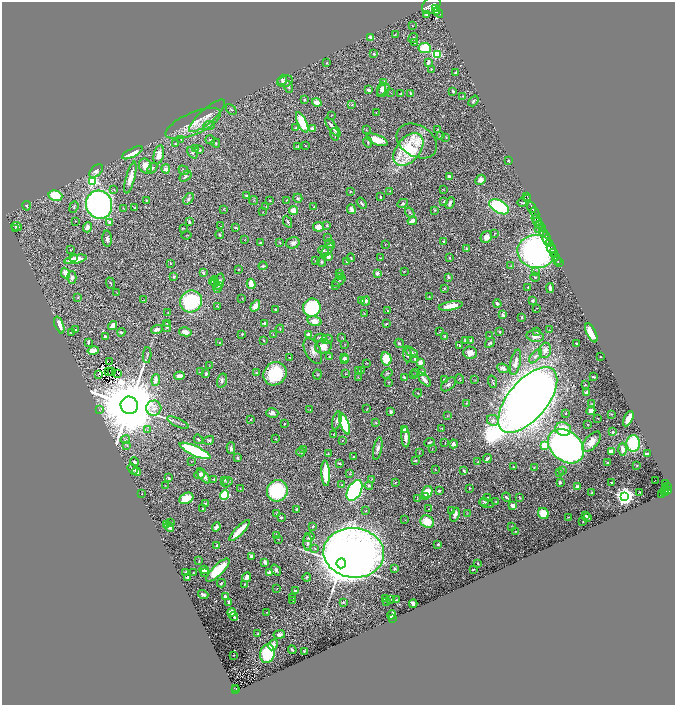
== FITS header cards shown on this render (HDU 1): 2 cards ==
NAXIS1  =                 1346
NAXIS2  =                 1405

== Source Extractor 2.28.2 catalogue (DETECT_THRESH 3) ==
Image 1346 x 1405 px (HDU 1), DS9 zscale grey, zoomed out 1/2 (1 PNG px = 2 x 2 image px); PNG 677 x 707 px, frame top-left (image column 2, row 1405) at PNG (2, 2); each listed source drawn as its Kron ellipse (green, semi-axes under 4 px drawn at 4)
Background 0.981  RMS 0.022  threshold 0.0669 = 3 sigma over >= 5 px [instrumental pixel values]
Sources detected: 578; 54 cannot appear on this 1/2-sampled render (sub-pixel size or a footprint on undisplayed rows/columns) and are neither listed nor drawn; of the other 524, the 500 brightest by FLUX_AUTO listed and drawn (24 fainter detections omitted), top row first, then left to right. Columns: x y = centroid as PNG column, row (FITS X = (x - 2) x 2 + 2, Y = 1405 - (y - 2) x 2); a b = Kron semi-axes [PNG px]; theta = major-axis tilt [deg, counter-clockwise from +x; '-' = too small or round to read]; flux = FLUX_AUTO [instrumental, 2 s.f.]
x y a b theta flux
431 5 10 7 41 11000
436 9 4 3 - 3900
436 12 3 2 - 2300
438 12 5 3 - 3000
426 14 2 2 - 9.3
413 26 2 2 - 1.4
395 34 2 2 - 2.2
371 38 4 3 - 17
413 38 5 3 - 5.2
415 43 2 2 - 4.7
425 48 6 5 - 180
374 54 3 2 - 4.6
437 54 4 3 - 360
428 62 3 2 - 16
327 63 3 3 - 2.8
431 69 2 2 - 2.7
456 73 3 2 - 7
282 80 5 3 - 8
285 81 8 5 16 23
384 82 3 3 - 20
288 87 6 3 -71 5.7
381 89 7 4 74 16
368 90 3 2 - 18
383 90 7 5 55 24
453 91 3 2 - 7
390 92 4 2 - 2.2
401 93 2 2 - 2.1
411 94 4 2 - 4.9
463 96 3 2 - 2.4
304 100 3 2 - 6.7
473 101 6 3 50 8.1
317 103 5 4 - 29
352 105 4 3 - 4.7
231 109 6 2 -44 4.6
376 113 2 2 - 2.3
332 115 3 2 - 2.3
207 116 23 7 41 46
302 122 11 4 -65 170
193 124 29 11 24 93
209 125 5 3 - 7.8
333 127 11 2 -52 26
296 128 2 2 - 26
312 129 3 3 - 27
366 130 2 2 - 2.6
438 130 3 2 - 3.1
335 135 6 2 -81 7.7
440 136 3 2 - 2.8
446 138 4 2 - 2.8
181 139 3 2 - 1.9
210 140 5 3 - 8.1
377 140 11 5 -21 78
417 141 22 15 -31 99
368 142 5 2 - 5.1
216 143 4 4 - 6.5
176 144 3 2 - 2.5
305 146 2 2 - 1.4
298 147 3 2 - 4.2
196 148 4 3 - 4.2
200 150 3 3 - 7.9
408 150 19 12 50 360
132 153 11 4 26 81
192 153 6 4 -53 9.1
159 155 9 5 78 47
508 161 2 2 - 3.4
145 166 7 6 - 50
152 168 6 4 51 8.1
166 169 5 4 - 20
184 170 5 3 - 6.6
96 171 8 5 42 21
185 176 7 3 36 9.6
449 177 3 3 - 21
130 178 16 4 75 52
480 180 5 4 - 19
93 181 4 4 - 640
443 189 2 1 - 1.8
114 190 3 2 - 3
350 191 3 2 - 2.9
390 191 2 1 - 2
247 195 4 2 - 7.8
55 196 7 5 -16 230
526 196 3 2 - 81
380 197 2 2 - 4
298 198 5 4 - 7.9
528 198 2 1 - 41
188 199 6 4 53 11
146 200 2 2 - 6.8
270 200 2 1 - 2.5
286 200 2 1 - 2.4
254 201 4 2 - 4.4
444 201 3 2 - 4.5
361 203 6 3 -56 7.5
403 203 6 4 28 6.8
450 203 6 3 66 14
522 203 4 1 - 3.6
99 205 14 13 - 2100
27 206 5 3 - 5.4
266 206 2 1 - 1.3
74 207 6 2 70 4.1
314 207 2 2 - 5.6
499 207 11 6 -30 570
532 207 6 2 -68 2800
123 208 2 1 - 2
135 208 3 3 - 2.9
224 209 3 2 - 2.5
351 209 5 3 - 19
293 210 4 4 - 51
435 210 4 3 - 3
263 212 3 3 - 2.9
410 213 5 3 - 4.6
535 213 6 2 -63 2400
536 218 4 2 - 930
75 221 2 1 - 1.6
412 221 5 3 - 31
537 221 4 2 - 790
109 222 4 3 - 18
189 222 4 2 - 8.9
287 222 6 2 -65 5.1
540 224 3 2 - 960
327 225 3 3 - 5.2
221 226 2 1 - 1.4
17 227 5 3 - 12
88 227 5 4 - 23
318 227 5 5 - 36
183 228 3 3 - 3.6
236 228 4 2 - 4.4
539 228 3 1 - 290
542 228 4 2 - 680
15 229 2 2 - 2.7
543 232 4 3 - 1800
494 233 2 2 - 3
187 235 5 1 - 2
220 235 4 2 - 4.4
486 237 6 5 - 28
327 238 4 3 - 3.7
546 238 6 3 -73 4800
107 239 8 4 -87 16
245 239 2 1 - 1.4
444 241 3 2 - 2.5
260 243 3 2 - 7.1
280 243 4 2 - 2
293 243 7 5 17 19
330 244 5 3 - 14
385 244 2 2 - 1.6
550 244 2 2 - 830
551 248 5 2 - 2600
467 249 4 3 - 6
70 250 3 2 - 3.1
323 250 5 4 - 7.9
327 250 8 3 45 7.6
537 251 19 16 -3 1900
554 253 3 2 - 510
73 257 2 1 - 4.3
328 257 4 3 - 22
556 257 2 1 - 190
351 258 4 2 - 2.4
380 258 2 1 - 2.1
450 258 3 2 - 3.6
75 259 11 3 12 100
316 261 4 3 - 5
558 261 2 1 - 72
321 262 5 4 - 7.4
347 262 3 2 - 5.2
170 263 2 2 - 3.2
559 263 2 1 - 34
263 266 4 3 - 6.9
511 266 3 3 - 3.8
239 269 2 2 - 2.8
404 271 3 3 - 2.6
536 272 3 2 - 2.8
66 273 6 3 -66 64
203 273 3 2 - 9.8
340 273 3 3 - 4.4
377 273 3 3 - 19
173 276 4 3 - 5
72 277 6 4 89 19
340 277 3 2 - 2
448 277 4 2 - 7.7
535 277 5 3 - 5.5
213 281 5 4 - 8
339 281 7 2 37 4.6
219 282 8 4 71 14
111 283 5 2 - 4.1
215 283 4 3 - 6.2
251 284 5 3 - 74
219 286 4 3 - 4.5
335 286 3 2 - 1.9
528 287 4 3 - 4.9
217 288 4 3 - 5
444 288 2 2 - 5.5
550 288 5 2 - 13
117 293 2 2 - 1.9
78 297 4 3 - 4.5
429 297 2 2 - 4.5
242 298 3 2 - 1.8
144 300 2 2 - 1.4
361 300 3 3 - 5.3
191 301 11 10 - 460
366 301 5 4 - 11
533 301 3 2 - 8.7
497 304 4 3 - 12
217 306 3 2 - 3.8
255 306 6 4 56 38
451 306 12 4 10 58
312 308 9 8 - 400
537 308 2 1 - 1.5
276 310 3 2 - 9.1
388 311 4 2 - 3
168 313 2 2 - 2.6
364 313 3 3 - 2.9
503 315 3 2 - 19
522 317 2 2 - 11
314 321 7 4 -15 35
167 323 3 2 - 2.7
264 323 3 3 - 6.8
386 324 3 2 - 5.1
59 325 9 4 -69 50
113 326 5 3 - 42
166 326 5 3 - 5.5
157 329 6 3 19 21
280 329 4 2 - 4.3
75 330 3 2 - 3.2
549 330 3 2 - 2.3
536 331 3 3 - 17
121 332 4 3 - 6.4
185 332 6 3 -13 28
439 332 3 2 - 1.4
500 332 4 3 - 5.2
71 333 3 2 - 2
591 333 10 4 -64 78
242 334 3 2 - 4.2
309 334 3 3 - 22
273 335 3 2 - 1.9
445 336 3 2 - 4
489 336 2 2 - 2.2
535 336 9 5 -8 31
105 337 4 3 - 13
342 337 3 2 - 1.7
320 338 6 4 -2 14
327 339 6 4 0 8.2
264 340 2 2 - 2.8
465 340 4 3 - 5.1
471 340 4 3 - 5.1
88 342 4 2 - 6.6
219 343 3 3 - 3.1
399 343 5 3 - 6.7
490 343 5 4 - 10
576 343 2 2 - 5.4
345 345 2 2 - 1.4
460 345 3 2 - 3.7
323 346 8 7 - 63
93 350 6 4 12 50
545 350 8 5 73 33
313 351 14 7 -61 28
412 352 7 4 -34 13
470 353 6 6 - 35
407 354 8 4 -85 13
147 355 8 3 87 6.6
535 356 8 4 50 14
600 356 2 1 - 1.8
290 357 2 2 - 2.2
329 357 3 2 - 4.4
344 358 4 3 - 25
386 359 7 5 -76 87
414 359 3 2 - 6.6
345 360 4 3 - 19
110 361 2 1 - 4.7
420 362 3 3 - 46
515 362 13 5 77 36
366 363 4 2 - 2
209 366 3 2 - 1.3
503 368 6 4 -23 14
358 371 3 2 - 2.8
361 371 3 3 - 2.7
108 372 3 1 - 2.7
112 372 2 1 - 2.7
200 372 3 2 - 2.3
421 372 3 3 - 14
118 373 2 1 - 1.3
256 373 2 2 - 2.5
387 373 6 3 33 4.4
416 373 3 1 - 1.6
98 374 2 1 - 2
206 374 4 3 - 9.9
275 374 12 11 - 230
317 374 5 4 - 4.2
346 374 3 2 - 4.2
413 375 3 2 - 1.3
179 376 5 3 - 22
358 377 3 2 - 2.4
404 377 3 2 - 5.5
594 377 4 2 - 6.7
424 379 8 3 -48 24
460 379 5 3 - 3.5
156 380 6 3 84 32
444 380 3 3 - 6.6
475 380 3 3 - 2.6
222 381 7 5 74 14
388 382 2 2 - 4.1
493 382 6 2 -70 4.3
448 384 8 5 41 14
585 385 2 1 - 1.7
418 393 4 2 - 2.9
586 393 3 2 - 18
528 400 39 19 50 8400
466 403 3 2 - 2.6
592 403 2 2 - 1.4
129 405 9 8 - 77000
154 408 7 7 - 23
367 409 4 2 - 2.9
99 410 3 2 - 1.9
310 410 3 3 - 3.2
591 411 4 3 - 35
391 412 3 2 - 15
272 413 6 5 - 18
565 413 3 2 - 2.1
611 414 3 2 - 2.7
447 416 3 2 - 2.9
598 418 2 1 - 1.4
250 419 3 2 - 3.2
628 419 8 3 64 70
493 420 6 5 - 15
337 421 9 4 75 15
178 422 11 2 -25 7.9
376 422 4 3 - 3.3
284 424 2 2 - 14
344 424 11 4 -71 260
587 424 3 2 - 2.2
442 428 2 2 - 2.1
404 429 4 4 - 11
563 429 8 6 -14 84
148 430 3 2 - 3
613 432 3 3 - 7.4
334 434 4 3 - 3.2
406 437 10 3 -86 33
198 439 5 3 - 6.1
276 439 3 2 - 3
125 440 5 2 - 5.1
209 440 5 3 - 7.6
342 440 2 2 - 2.3
430 442 5 3 - 5.4
592 442 12 6 51 51
445 443 4 2 - 1.9
633 443 8 7 - 320
454 444 4 3 - 18
544 445 3 3 - 210
127 446 3 3 - 3
566 446 20 14 -39 2800
231 448 5 3 - 12
378 449 11 4 78 17
432 449 2 1 - 1.7
622 449 6 3 -89 23
304 450 3 3 - 6.7
195 451 17 5 -24 440
611 451 4 3 - 21
301 452 4 3 - 9.3
419 453 3 1 - 1.9
328 454 2 2 - 2.4
647 454 4 2 - 23
354 456 2 1 - 2.2
238 458 2 2 - 5.5
487 459 4 3 - 12
415 460 3 2 - 5
192 461 4 1 - 1.7
134 462 5 3 - 9.5
478 462 2 2 - 3.7
608 462 2 2 - 4.1
339 463 3 2 - 6.8
637 465 2 1 - 1.8
513 467 2 2 - 2.5
534 467 3 2 - 2.5
132 469 6 3 -54 6.6
435 469 2 2 - 1.6
464 470 2 2 - 8.4
562 470 3 3 - 3.9
137 471 5 3 - 32
326 473 13 4 -87 170
560 473 3 2 - 2.4
350 474 4 2 - 2.9
199 475 5 3 - 20
204 476 9 4 -52 29
169 478 3 2 - 6.3
214 479 2 2 - 3.9
372 479 3 3 - 3
225 480 3 3 - 4.7
655 480 2 1 - 3.6
227 482 6 4 32 9.3
396 482 4 2 - 2.6
560 482 3 2 - 9.1
612 482 3 2 - 4.7
666 483 3 2 - 330
165 485 2 2 - 1.4
342 485 4 3 - 4.4
369 486 4 3 - 5.7
667 486 2 2 - 250
577 487 4 3 - 14
469 488 2 2 - 8.3
665 488 2 1 - 90
240 489 3 1 - 2
354 490 11 6 60 1000
666 490 2 2 - 260
277 491 11 10 - 440
439 491 2 2 - 6.8
664 491 5 3 - 690
669 491 3 2 - 760
427 492 6 5 - 78
592 492 3 2 - 2.9
640 492 3 2 - 4.9
142 493 2 1 - 2.2
224 495 5 4 - 350
661 495 3 2 - 73
425 497 3 3 - 5.2
487 497 2 2 - 1.4
506 497 5 2 - 7
624 497 4 4 - 3400
186 498 7 5 26 100
417 498 2 2 - 1.6
520 498 3 2 - 2.3
495 501 3 2 - 2.2
484 502 4 3 - 5.9
206 503 3 2 - 6.8
486 503 8 4 -15 8.4
513 506 4 3 - 17
202 509 3 1 - 2.6
296 509 2 2 - 7.7
429 509 3 1 - 1.6
452 510 3 2 - 7.1
366 511 4 2 - 3.1
467 513 3 2 - 2.4
276 514 3 2 - 3.8
543 514 6 5 - 70
455 515 7 3 68 22
586 516 3 3 - 11
569 517 3 2 - 2.7
588 517 3 2 - 11
281 518 2 2 - 7.6
405 520 3 2 - 1.5
583 521 2 2 - 3
170 522 2 1 - 1.7
427 522 7 6 - 98
166 525 3 2 - 7.5
313 526 2 2 - 7.6
512 526 2 2 - 1.6
169 527 5 3 - 21
216 527 5 3 - 14
239 531 14 3 46 110
516 531 2 2 - 2.7
276 535 4 3 - 6.5
309 537 5 4 - 10
278 539 3 2 - 2.5
307 542 8 3 89 12
438 544 3 2 - 7.5
217 546 4 2 - 18
315 549 3 2 - 2.9
354 553 30 25 -5 5200
252 556 3 3 - 19
199 561 4 2 - 3.1
265 562 3 2 - 17
341 563 5 4 - 38000
478 563 3 2 - 3.6
394 569 3 2 - 6.1
473 569 3 1 - 2.9
204 570 4 3 - 23
218 570 15 5 44 210
276 570 6 4 -53 9.9
185 572 2 2 - 3.3
193 573 2 1 - 1.6
204 573 3 2 - 4.1
269 573 2 2 - 31
187 577 3 2 - 8.7
247 577 5 3 - 21
307 577 4 3 - 4.6
221 583 4 3 - 6.6
244 584 2 2 - 3.2
277 588 3 2 - 1.8
296 591 4 3 - 9.6
203 594 5 3 - 13
225 597 3 3 - 12
293 598 2 1 - 1.4
385 599 3 2 - 2.8
391 599 2 1 - 1.9
293 600 2 2 - 4.9
396 600 3 2 - 3.2
386 601 2 2 - 3.4
229 602 3 2 - 13
343 602 3 2 - 4
413 604 4 3 - 25
232 612 4 4 - 27
267 612 2 1 - 2.6
392 615 5 2 - 14
234 617 4 2 - 10
392 618 2 1 - 1.9
258 634 3 2 - 4.4
279 634 6 3 9 15
273 645 6 3 62 21
292 650 4 2 - 6.6
304 651 2 2 - 3.1
267 653 9 7 74 310
234 655 2 1 - 1.6
236 688 3 1 - 16
235 690 4 2 - 150
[24 fainter detections neither listed nor drawn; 54 sub-pixel or undisplayed-footprint detections neither listed nor drawn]